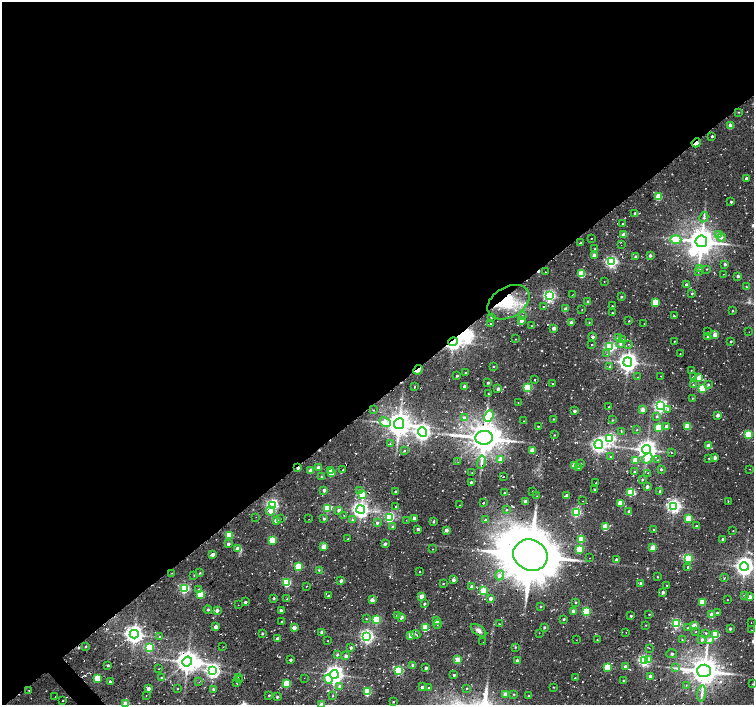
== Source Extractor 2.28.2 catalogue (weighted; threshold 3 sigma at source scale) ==
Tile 2 of 4 x 4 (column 2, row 1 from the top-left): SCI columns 1509-3011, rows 4438-5842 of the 6037 x 5999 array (HDU 1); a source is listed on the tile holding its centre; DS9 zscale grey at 2 x 2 block average (1 PNG px = mean of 2 x 2 image px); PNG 756 x 707 px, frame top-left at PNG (2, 2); each listed source drawn as its Kron ellipse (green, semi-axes under 4 px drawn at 4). Shown black and unused: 57% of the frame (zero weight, under 2 of 3 exposures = <1% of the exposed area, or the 3 px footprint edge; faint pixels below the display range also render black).
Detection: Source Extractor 2.28.2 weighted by HDU 2 'WHT'; one run over the whole footprint, this tile lists its part. Background 0.0536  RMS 0.0087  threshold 0.0391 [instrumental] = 3 sigma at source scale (4.5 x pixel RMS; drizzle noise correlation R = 1.50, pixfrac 1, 0.0396/0.0396 arcsec/px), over >= 5 px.
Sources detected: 405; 4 inside a brighter object's white glare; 16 cosmic-ray / hot-pixel residue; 1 long thin detection or spike segment (spike, bleed or trail) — neither listed nor drawn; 2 coinciding with a brighter row at this scale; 2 inside a brighter listed object's ellipse — not listed separately; the other 380 listed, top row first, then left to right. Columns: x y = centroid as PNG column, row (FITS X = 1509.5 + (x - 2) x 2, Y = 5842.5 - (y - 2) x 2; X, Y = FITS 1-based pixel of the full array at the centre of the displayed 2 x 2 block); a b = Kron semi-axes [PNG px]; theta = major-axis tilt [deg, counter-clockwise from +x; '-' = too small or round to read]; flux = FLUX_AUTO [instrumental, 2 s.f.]
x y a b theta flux
738 112 3 2 - 1.1
731 126 3 2 - 22
712 136 2 2 - 3.2
696 143 5 2 - 26
746 178 2 2 - 8.8
658 197 3 3 - 51
731 202 2 2 - 3.5
635 213 2 2 - 2.5
704 217 5 2 - 2.8
623 224 2 2 - 1.5
718 234 4 3 - 9.4
624 235 3 2 - 24
721 237 4 4 - 6
591 238 2 2 - 0.82
676 239 5 3 - 67
701 241 6 6 - 2900
581 243 3 2 - 1.7
621 245 2 2 - 0.59
595 249 2 2 - 1.9
594 255 3 3 - 11
650 255 2 2 - 5.8
635 256 2 2 - 4.2
611 262 4 3 - 360
725 264 2 2 - 5.1
700 268 3 2 - 1.8
707 269 2 2 - 1.3
698 271 3 2 - 1.7
545 272 2 2 - 0.61
581 274 3 3 - 64
723 274 2 2 - 0.94
738 276 2 2 - 5.2
604 281 2 2 - 0.68
686 284 3 2 - 3.3
746 287 4 2 - 1.4
692 293 2 2 - 2.1
573 295 3 2 - 0.93
549 296 3 3 - 390
621 297 2 2 - 2.5
509 302 22 15 30 68
588 302 2 2 - 12
655 302 3 3 - 56
612 306 2 2 - 0.86
543 307 2 2 - 1.3
566 309 2 2 - 14
582 309 2 2 - 0.77
732 311 2 2 - 1.7
612 313 2 2 - 1.3
522 316 2 2 - 0.85
674 316 2 2 - 2.4
491 317 2 2 - 1.9
522 321 2 2 - 12
629 321 2 2 - 1.2
589 322 2 2 - 1.1
490 323 2 2 - 0.84
571 323 3 3 - 13
644 323 2 2 - 0.77
532 326 2 2 - 1.1
554 328 3 2 - 11
707 332 2 2 - 0.7
749 332 2 2 - 0.67
715 334 3 2 - 24
708 336 2 2 - 2
593 337 2 2 - 6.7
619 338 3 3 - 10
516 339 2 2 - 0.78
622 339 3 2 - 1.4
674 341 2 2 - 1.1
731 341 2 2 - 2.1
453 342 5 3 - 900
591 344 2 2 - 1.6
620 344 3 3 - 4.2
628 344 2 2 - 0.99
610 347 4 3 - 260
680 353 2 2 - 1
607 354 3 2 - 1.7
628 362 5 4 - 1200
493 366 2 2 - 1.3
610 366 3 3 - 2.9
418 370 5 2 - 28
691 370 2 2 - 0.91
465 373 2 2 - 1.2
457 376 2 2 - 3.2
661 376 2 2 - 0.61
638 377 2 2 - 0.71
693 377 3 2 - 2.3
699 378 3 2 - 23
535 380 2 2 - 1.4
488 383 2 2 - 3.6
552 384 2 2 - 0.88
708 384 3 3 - 3.1
693 385 3 2 - 2
465 386 2 2 - 11
414 387 2 2 - 0.99
527 388 3 3 - 120
702 388 3 3 - 96
498 389 2 2 - 7.2
488 394 3 2 - 1
692 398 2 2 - 1.2
518 403 2 2 - 0.6
661 406 4 3 - 450
609 407 2 2 - 1.2
668 409 4 3 - 3.8
373 410 2 2 - 1.1
643 410 3 2 - 31
574 411 2 2 - 5.4
718 415 2 2 - 11
489 416 6 4 67 100
657 416 3 3 - 3.2
464 417 4 4 - 4.3
553 419 2 2 - 1.2
612 420 3 2 - 1.5
524 421 2 2 - 0.94
385 422 6 3 -29 38
399 424 5 5 - 2500
538 426 2 2 - 1.5
666 426 3 2 - 9
687 426 3 3 - 59
658 427 3 3 - 65
637 430 2 2 - 1.1
621 431 3 2 - 1.4
422 432 4 4 - 760
554 435 2 2 - 1.1
748 435 3 3 - 82
484 438 9 7 5 3700
610 438 4 3 - 290
390 444 2 2 - 1.2
599 445 4 4 - 670
708 446 3 2 - 29
647 449 4 4 - 1400
404 451 3 3 - 1.8
532 451 3 3 - 41
671 453 2 2 - 0.8
611 457 3 2 - 2
647 458 6 4 43 20
709 458 2 2 - 1.6
715 458 2 2 - 9.8
500 460 3 3 - 23
635 460 3 3 - 30
657 460 3 2 - 1.3
458 462 2 2 - 1.9
481 462 7 3 78 5
581 464 2 2 - 1.8
575 465 3 3 - 37
319 467 3 3 - 9.8
298 468 2 2 - 6.5
579 468 3 2 - 1.5
661 469 2 2 - 4.4
750 469 2 2 - 0.78
331 470 2 2 - 11
343 470 3 2 - 3.2
311 471 3 2 - 20
472 472 2 2 - 0.7
635 472 2 2 - 4.4
331 473 3 3 - 48
648 473 2 2 - 1.5
321 476 2 2 - 1.8
503 477 2 2 - 1.1
642 479 3 2 - 2.1
471 482 2 2 - 3.4
596 483 2 2 - 0.83
647 486 2 2 - 7.5
595 489 2 2 - 2.7
324 490 2 2 - 7.3
359 490 3 3 - 2.3
532 491 2 2 - 0.78
660 491 2 2 - 3.1
396 492 2 2 - 4.4
504 492 2 2 - 1.1
631 492 3 3 - 99
362 495 3 3 - 72
567 495 3 3 - 9.4
537 496 2 2 - 0.72
525 501 3 2 - 9.5
583 501 2 2 - 0.68
728 501 2 2 - 1.1
484 502 2 2 - 1.2
621 503 3 3 - 47
272 505 4 3 - 390
460 505 2 2 - 1.6
674 506 4 4 - 560
396 507 2 2 - 1.6
328 508 3 3 - 83
339 510 3 2 - 8.8
361 510 4 4 - 800
506 510 2 2 - 1.2
270 511 4 4 - 11
629 511 2 2 - 3.9
576 512 3 3 - 220
344 515 2 2 - 0.77
256 517 2 2 - 3
389 518 3 3 - 160
414 518 2 2 - 7.2
689 518 3 3 - 57
280 519 2 2 - 1.8
309 519 2 2 - 0.58
324 519 3 3 - 3.1
276 520 2 2 - 16
352 520 3 3 - 2.1
406 520 2 2 - 0.73
485 520 3 2 - 1.9
433 522 3 2 - 2.4
377 523 3 3 - 4.1
392 526 3 3 - 2.4
696 526 2 2 - 2.4
605 527 3 3 - 67
418 529 2 2 - 5.4
653 529 2 2 - 1.3
446 530 3 2 - 11
733 531 2 2 - 0.76
229 536 3 3 - 72
348 538 2 2 - 0.66
581 539 3 3 - 61
723 539 2 2 - 4.6
272 540 3 3 - 78
228 544 3 3 - 5.1
385 544 3 2 - 5.4
324 547 3 3 - 37
653 547 3 2 - 30
238 548 4 3 - 16
433 549 2 2 - 0.74
580 549 3 3 - 67
213 554 3 2 - 11
530 555 17 15 -24 10000
589 558 2 2 - 0.49
688 558 3 3 - 94
616 560 3 2 - 7.9
744 566 4 4 - 1100
298 567 3 3 - 77
688 567 2 2 - 6.5
319 570 3 2 - 1
419 571 2 2 - 1.1
172 573 2 2 - 1.1
200 573 3 2 - 1.7
194 575 3 2 - 1.2
500 575 5 4 - 7.3
657 577 2 2 - 1.2
724 578 3 2 - 2
453 580 2 2 - 9.2
341 581 2 2 - 9.4
287 583 3 3 - 140
443 583 2 2 - 1.4
641 584 2 2 - 9.7
666 585 2 2 - 0.83
306 586 2 2 - 0.67
472 587 3 3 - 12
184 589 3 3 - 190
199 589 4 3 - 3.1
483 591 3 3 - 83
663 592 3 2 - 6.8
200 594 3 3 - 74
744 595 3 3 - 2.1
328 596 2 2 - 2
421 596 2 2 - 21
750 597 2 2 - 15
274 598 2 2 - 2.6
491 598 2 2 - 11
287 599 2 2 - 0.7
372 600 2 2 - 23
727 600 2 2 - 1
245 602 2 2 - 4.5
576 602 3 2 - 2
702 602 3 3 - 58
424 604 2 2 - 3.1
238 605 2 2 - 0.73
541 606 2 2 - 1.8
208 610 4 2 - 2
217 610 2 2 - 9
281 610 3 3 - 5.6
573 611 3 2 - 10
586 611 3 3 - 120
717 613 2 2 - 2.8
649 614 2 2 - 1.3
397 615 2 2 - 6.1
712 615 3 2 - 34
631 616 2 2 - 3.2
401 617 3 3 - 7.5
366 619 2 2 - 1.1
564 619 2 2 - 2.6
377 620 3 3 - 110
282 621 3 2 - 1.4
437 621 3 2 - 21
751 622 2 2 - 0.63
437 624 4 2 - 1.5
499 624 3 2 - 0.76
676 624 3 3 - 200
646 625 2 2 - 0.94
694 626 3 2 - 29
216 627 3 3 - 12
294 627 3 3 - 14
544 627 2 2 - 3.2
425 628 3 3 - 78
688 628 2 2 - 1.3
730 629 2 2 - 4.9
478 630 9 4 -35 7.6
752 630 2 2 - 0.78
696 631 2 2 - 0.82
322 632 2 2 - 14
262 633 2 2 - 3
539 633 2 2 - 0.55
626 633 2 2 - 0.67
706 633 2 2 - 1.5
134 634 4 4 - 1000
416 634 4 2 - 1.5
411 635 3 2 - 30
715 635 3 3 - 76
367 636 3 3 - 520
159 637 3 2 - 1.6
278 639 2 2 - 13
576 640 2 2 - 0.5
597 640 2 2 - 0.85
682 640 2 2 - 0.94
702 640 3 3 - 4.4
710 640 4 3 - 8
327 641 2 2 - 0.81
483 642 2 2 - 0.63
86 646 3 2 - 1.4
223 647 2 2 - 0.89
351 647 2 2 - 4.5
515 647 3 2 - 1.4
149 648 3 3 - 130
649 648 2 2 - 0.89
672 654 5 2 - 2.4
337 655 3 2 - 2.7
346 656 2 2 - 8.2
649 659 3 3 - 15
291 660 2 2 - 4.6
458 660 3 3 - 52
517 660 2 2 - 7.2
644 660 3 3 - 340
187 662 5 4 - 1700
108 665 2 2 - 3.8
413 665 2 2 - 12
625 666 2 2 - 6.9
608 667 3 3 - 87
426 668 2 2 - 5
675 668 4 2 - 2.5
159 669 2 2 - 0.8
213 671 4 4 - 530
399 671 3 3 - 170
704 671 7 6 - 3100
334 674 4 4 - 1100
454 675 2 2 - 3.7
650 676 2 2 - 12
161 677 2 2 - 1.9
98 678 3 3 - 59
238 678 2 2 - 0.86
304 678 2 2 - 0.76
575 678 2 2 - 0.93
328 679 4 3 - 43
240 680 2 2 - 0.63
623 681 3 2 - 3
110 682 3 3 - 6.5
199 682 2 2 - 0.62
236 682 3 2 - 0.92
287 684 3 3 - 72
753 684 2 2 - 0.94
686 685 2 2 - 0.97
340 686 3 3 - 6.6
422 687 2 2 - 9.2
554 687 2 2 - 1.2
429 688 3 2 - 4.1
467 688 2 2 - 1.6
149 689 3 3 - 7.8
178 689 2 2 - 0.89
214 689 3 3 - 4.1
29 691 2 2 - 0.76
367 692 3 3 - 98
702 693 8 4 84 8.6
505 694 3 3 - 18
514 694 2 2 - 1.7
269 695 2 2 - 2.8
333 695 3 3 - 1.6
146 696 2 2 - 0.52
529 696 2 2 - 2.5
55 697 2 2 - 0.56
277 697 2 2 - 3.7
63 700 2 2 - 0.87
393 702 2 2 - 1.6
126 703 3 2 - 33
322 704 3 2 - 16
Overlapping masked pixels (flux is a lower limit): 5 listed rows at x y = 696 143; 509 302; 453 342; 418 370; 298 468
Isophote crosses this tile's border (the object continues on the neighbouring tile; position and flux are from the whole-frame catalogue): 3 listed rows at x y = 753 684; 126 703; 322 704
Diffuse or blended objects may show on this block-average render without a row.